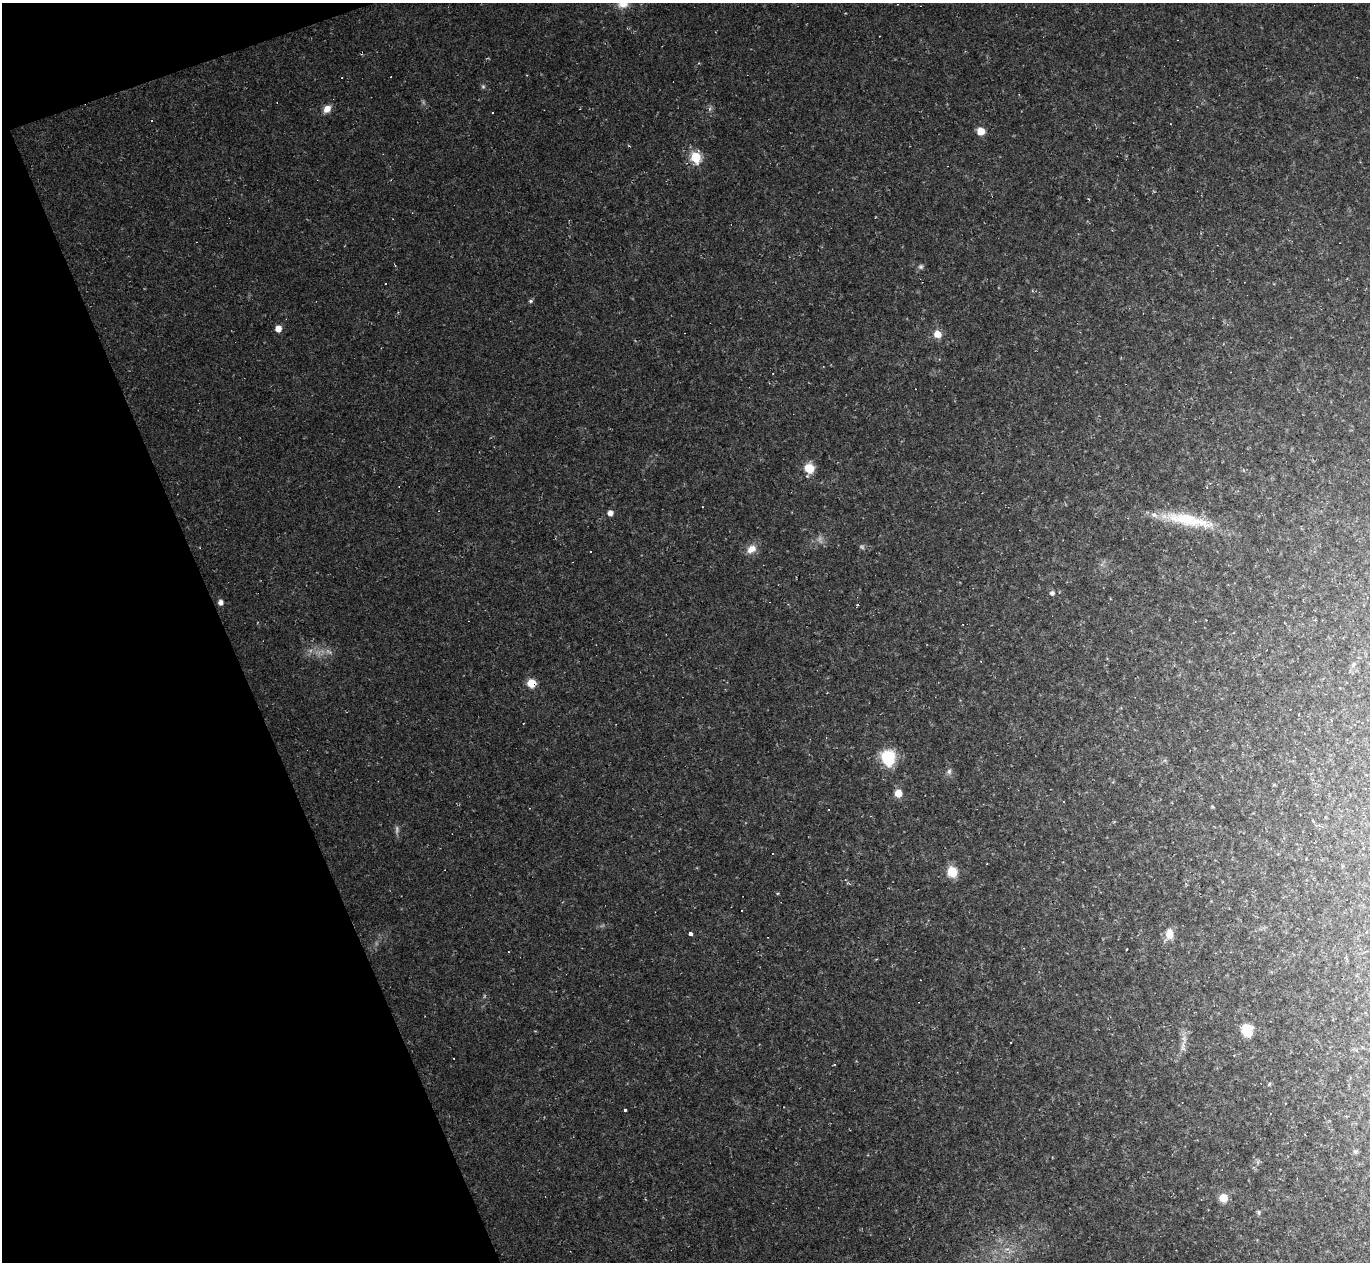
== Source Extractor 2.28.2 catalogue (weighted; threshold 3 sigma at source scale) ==
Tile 5 of 4 x 4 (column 1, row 2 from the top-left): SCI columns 1-1368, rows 2793-4052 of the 5473 x 5459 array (HDU 1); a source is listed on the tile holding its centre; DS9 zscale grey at full resolution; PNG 1372 x 1264 px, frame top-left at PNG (2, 3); no overlay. Shown black and unused: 18% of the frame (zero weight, under 2 of 3 exposures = <1% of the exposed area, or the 3 px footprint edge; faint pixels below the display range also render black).
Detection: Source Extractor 2.28.2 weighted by HDU 2 'WHT'; one run over the whole footprint, this tile lists its part. Background 0.0498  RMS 0.0071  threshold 0.0321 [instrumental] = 3 sigma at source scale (4.5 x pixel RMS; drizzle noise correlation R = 1.50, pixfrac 1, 0.05/0.05 arcsec/px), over >= 5 px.
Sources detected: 54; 3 too faint to see at this stretch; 15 cosmic-ray / hot-pixel residue — not listed; the other 36 listed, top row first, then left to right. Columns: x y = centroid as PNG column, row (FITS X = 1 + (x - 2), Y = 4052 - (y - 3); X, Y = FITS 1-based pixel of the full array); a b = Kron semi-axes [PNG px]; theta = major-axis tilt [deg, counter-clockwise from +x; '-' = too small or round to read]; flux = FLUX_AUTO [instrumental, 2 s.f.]
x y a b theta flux
623 4 14 11 15 8.5
483 87 6 5 - 1.2
327 109 9 7 47 6
710 109 7 4 -72 1.5
981 131 8 7 - 7.7
696 157 6 6 - 41
921 267 7 7 - 1.8
530 301 6 4 -19 1.2
278 328 6 5 - 6.3
937 334 7 7 - 8.2
809 468 8 8 - 15
610 513 5 5 - 4.3
1188 520 72 14 -11 37
751 549 13 10 37 7.2
590 552 3 3 - 2.6
1052 593 5 5 - 2.4
221 602 5 4 - 3.7
1353 665 7 5 58 1.6
531 683 7 7 - 13
1331 720 3 3 - 0.6
888 757 10 9 - 47
949 772 8 7 - 2.3
898 793 7 7 - 8.6
1212 806 5 3 - 0.75
952 872 9 8 - 17
690 933 4 4 - 2.3
1169 934 13 9 -90 7.8
1247 1030 9 8 - 24
1183 1046 22 6 84 5.3
834 1064 4 2 - 0.57
1269 1084 6 3 71 0.75
625 1110 3 3 - 1.9
1355 1152 7 5 -29 1.2
1223 1198 7 7 - 11
1258 1212 7 5 -69 1.2
1007 1249 9 3 4 2
Overlapping masked pixels (flux is a lower limit): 1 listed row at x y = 531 683
Isophote crosses this tile's border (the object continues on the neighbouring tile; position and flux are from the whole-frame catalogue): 1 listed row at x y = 623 4